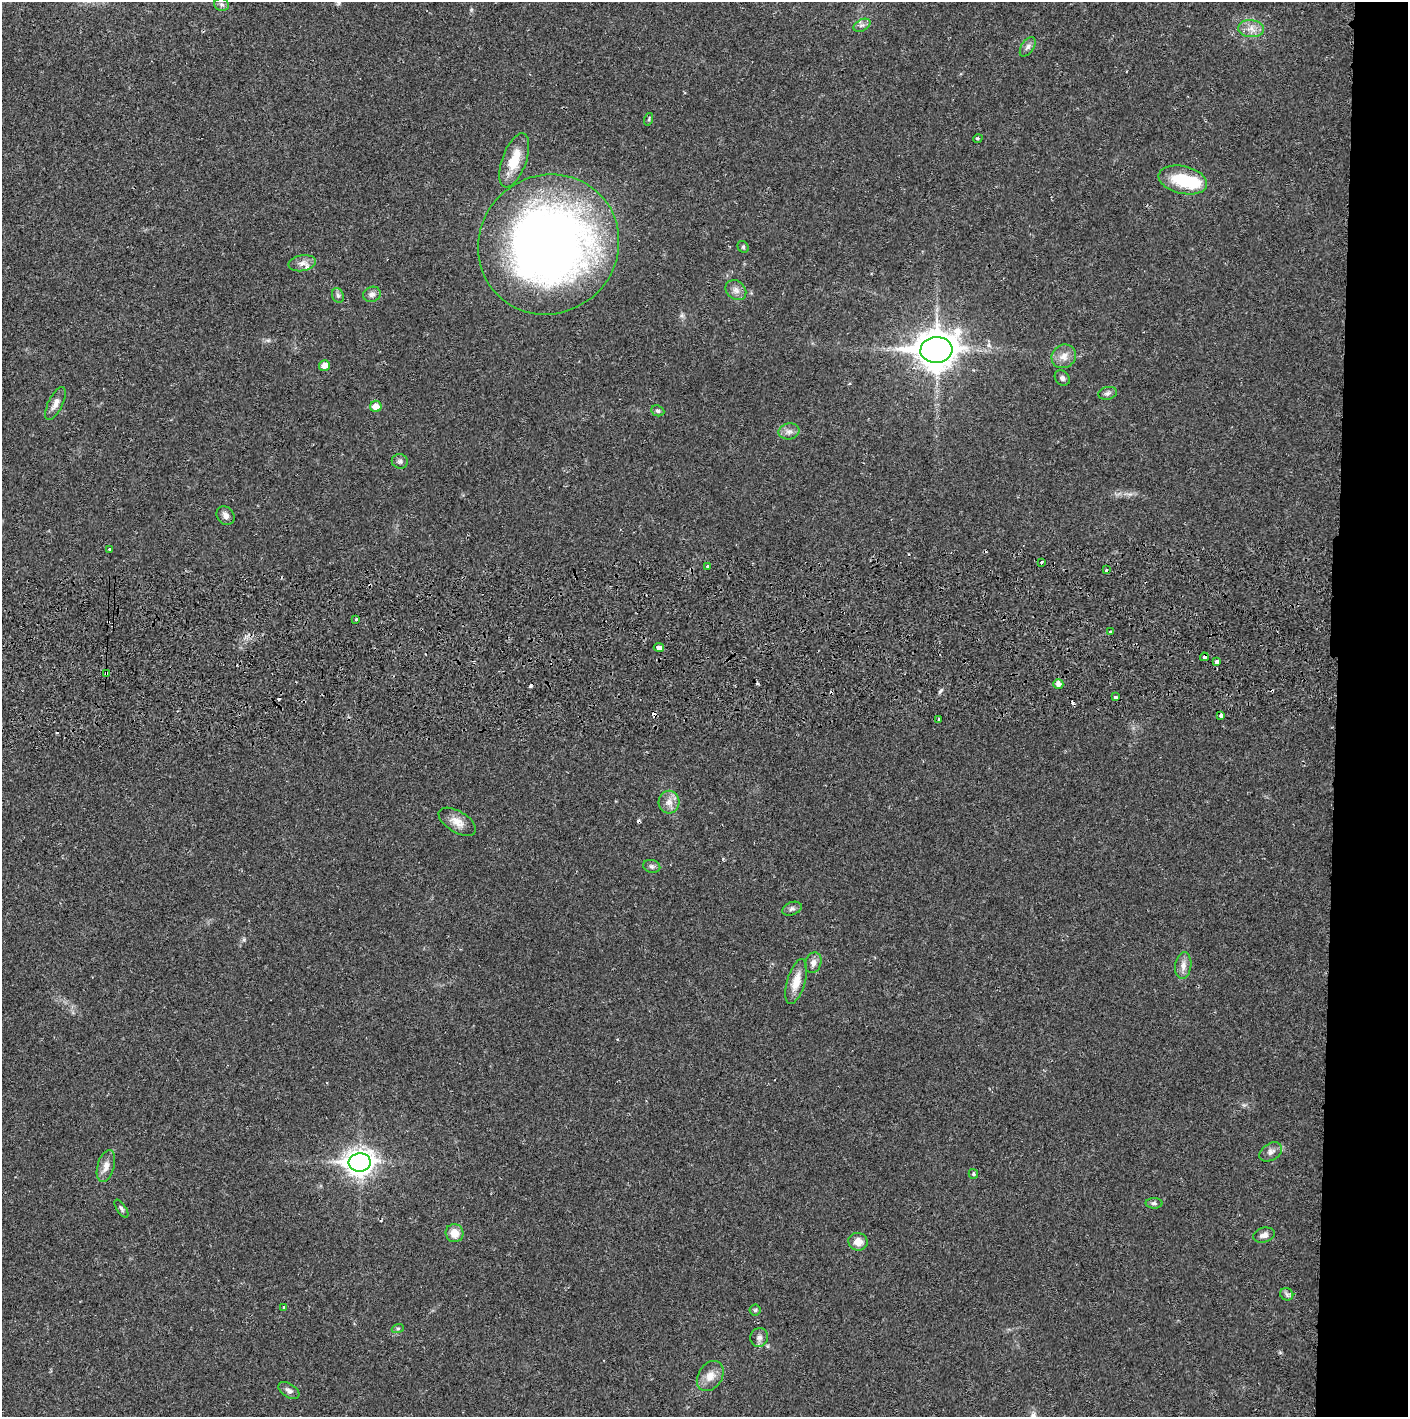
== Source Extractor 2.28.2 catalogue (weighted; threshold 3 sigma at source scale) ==
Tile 6 of 3 x 3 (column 3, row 2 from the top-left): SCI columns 2817-4222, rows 1471-2885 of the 4229 x 4358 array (HDU 1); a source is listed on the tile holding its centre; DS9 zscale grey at full resolution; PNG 1410 x 1419 px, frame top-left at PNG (2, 2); each listed source drawn as its Kron ellipse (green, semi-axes under 4 px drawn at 4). Shown black and unused: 5% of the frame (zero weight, under 2 of 3 exposures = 3% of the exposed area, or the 3 px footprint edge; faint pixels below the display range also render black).
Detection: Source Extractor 2.28.2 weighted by HDU 2 'WHT'; one run over the whole footprint, this tile lists its part. Background 0.0209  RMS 0.0035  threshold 0.0156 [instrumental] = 3 sigma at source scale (4.5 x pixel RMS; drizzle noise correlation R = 1.50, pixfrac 1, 0.05/0.05 arcsec/px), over >= 5 px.
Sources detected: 72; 1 inside a brighter object's white glare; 8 cosmic-ray / hot-pixel residue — neither listed nor drawn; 1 inside a brighter listed object's ellipse — not listed separately; the other 62 listed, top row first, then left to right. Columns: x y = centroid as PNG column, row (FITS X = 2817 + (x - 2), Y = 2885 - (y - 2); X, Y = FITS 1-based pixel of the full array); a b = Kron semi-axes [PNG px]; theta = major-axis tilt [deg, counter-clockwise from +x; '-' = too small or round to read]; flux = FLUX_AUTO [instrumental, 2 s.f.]
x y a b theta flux
222 4 7 6 - 0.81
862 25 9 5 28 1
1251 29 13 8 -5 2.8
1028 47 11 6 57 1.2
649 119 6 4 72 0.42
978 138 5 3 - 0.4
514 160 28 12 70 8.6
1183 180 25 13 -13 14
548 244 72 69 40 270
743 247 6 5 - 0.53
302 263 14 8 10 2.1
736 290 11 9 -41 1.9
372 294 9 7 19 1.3
338 295 7 5 -68 0.85
936 350 16 13 5 730
1064 356 13 11 36 3.1
324 366 5 5 - 2.4
1062 378 8 6 -47 1
1108 393 9 6 11 1
55 403 18 7 64 2.4
376 406 6 5 - 3.6
658 411 7 5 -24 0.69
789 431 10 8 9 1.7
400 461 8 7 - 0.98
226 516 10 8 -51 1.7
110 549 4 3 - 0.8
1041 562 3 3 - 1.6
707 566 3 3 - 0.61
1106 570 3 3 - 0.49
356 619 3 3 - 0.98
1111 632 4 3 - 1.9
659 648 5 4 - 4.3
1204 657 4 3 - 1.6
1217 662 3 3 - 13
106 673 4 3 - 1.2
1058 684 5 5 - 1.6
1115 697 3 3 - 1.2
1221 716 4 3 - 2.5
939 719 4 2 - 0.38
669 802 11 10 - 2.6
457 822 21 10 -31 3.7
652 866 9 6 -14 0.91
792 909 10 6 22 1.1
813 963 10 8 70 1.9
1183 966 13 8 82 2.3
796 981 23 9 74 4.9
1271 1152 12 8 33 1.8
360 1162 11 9 4 330
106 1166 16 8 74 2.8
973 1174 5 4 - 0.61
1154 1203 8 5 -1 0.85
121 1209 10 4 -56 0.79
455 1233 9 8 - 3.9
1264 1235 11 7 14 1.6
858 1242 9 8 - 3.4
1287 1294 7 6 - 0.89
284 1308 4 3 - 0.87
755 1310 5 5 - 0.6
398 1328 6 4 19 0.53
759 1337 9 8 - 1.5
710 1376 16 12 56 3.9
289 1391 12 7 -33 1.4
Overlapping masked pixels (flux is a lower limit): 4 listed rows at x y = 659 648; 1204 657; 106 673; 1221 716